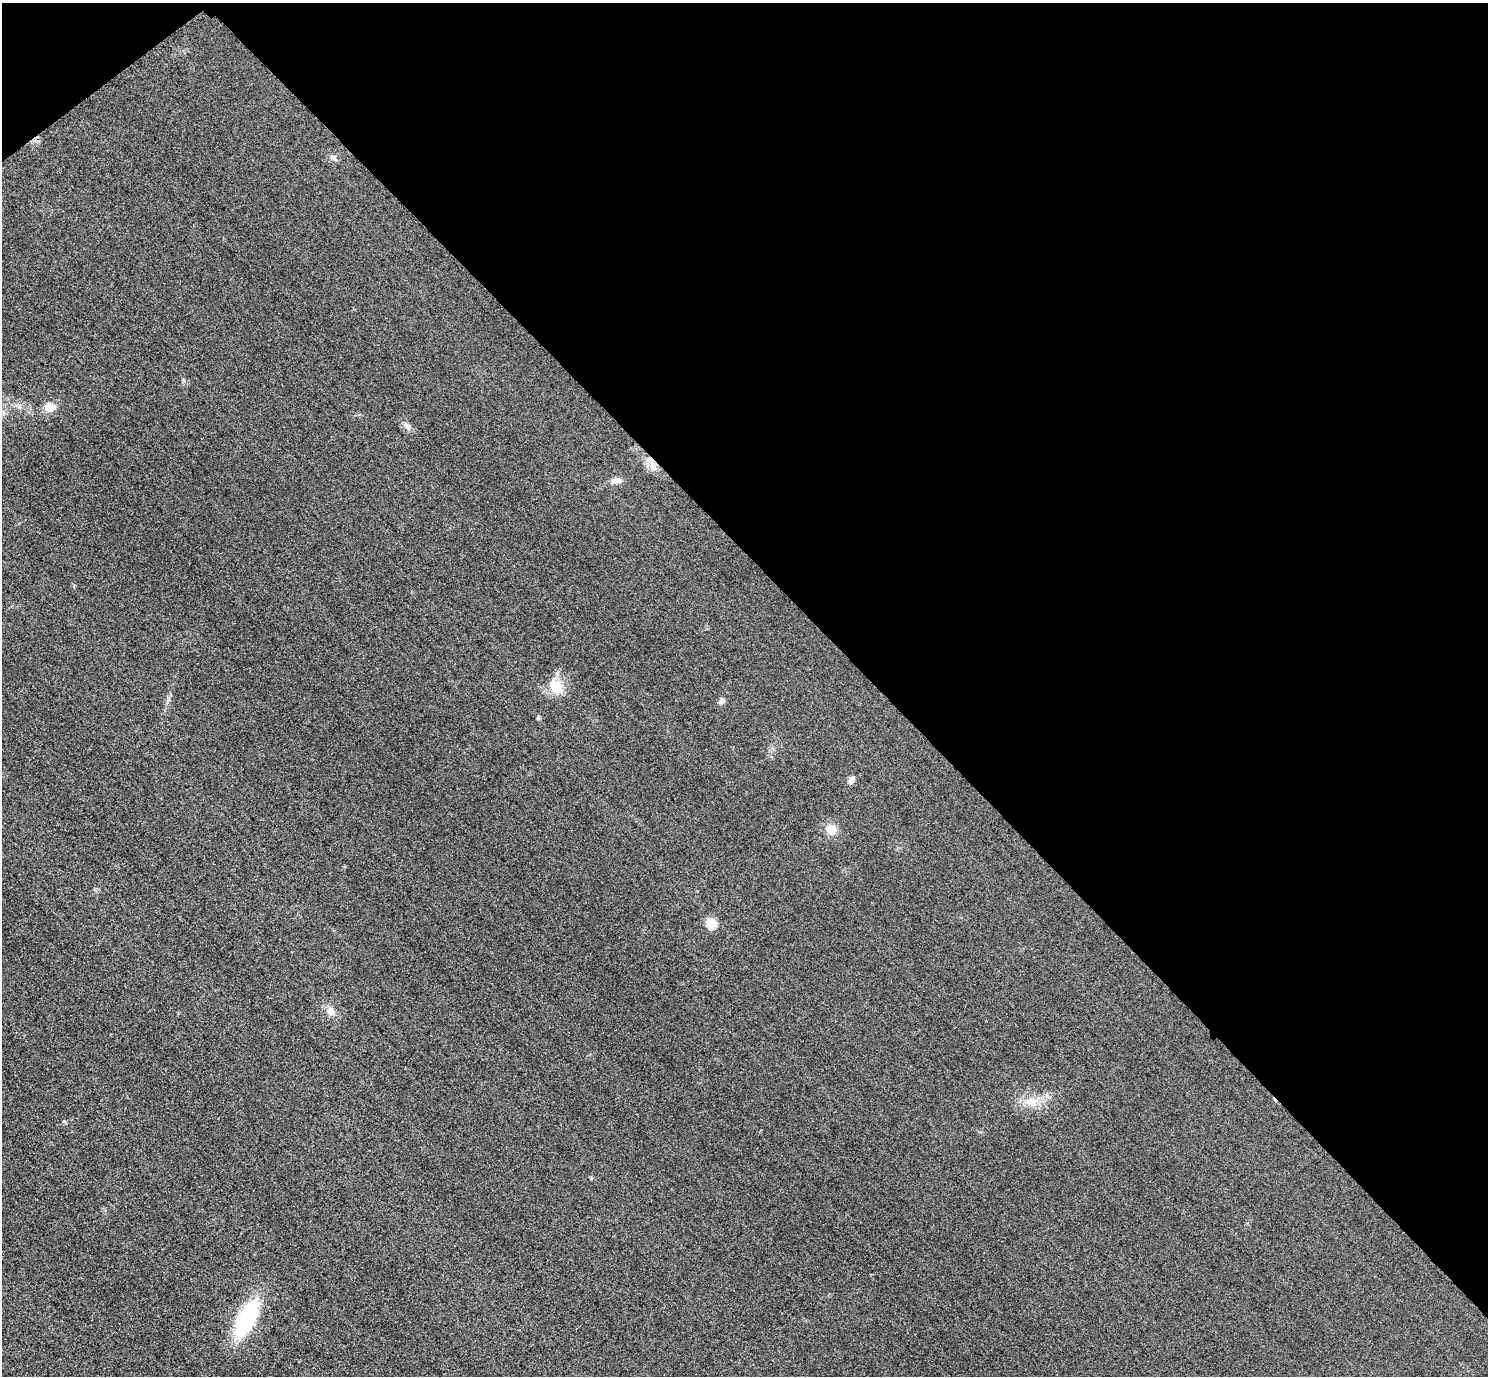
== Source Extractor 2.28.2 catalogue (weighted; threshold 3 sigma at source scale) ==
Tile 3 of 4 x 4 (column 3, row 1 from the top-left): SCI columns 3004-4489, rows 4304-5677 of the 6005 x 6003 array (HDU 1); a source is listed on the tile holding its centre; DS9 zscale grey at full resolution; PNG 1490 x 1378 px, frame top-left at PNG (2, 3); no overlay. Shown black and unused: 42% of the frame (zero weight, under 3 of 4 exposures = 3% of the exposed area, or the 3 px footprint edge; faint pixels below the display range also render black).
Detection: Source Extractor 2.28.2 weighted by HDU 2 'WHT'; one run over the whole footprint, this tile lists its part. Background 0.0531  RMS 0.016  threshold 0.0724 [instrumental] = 3 sigma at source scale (4.5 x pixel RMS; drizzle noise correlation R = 1.50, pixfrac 1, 0.05/0.05 arcsec/px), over >= 5 px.
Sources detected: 13; all 13 listed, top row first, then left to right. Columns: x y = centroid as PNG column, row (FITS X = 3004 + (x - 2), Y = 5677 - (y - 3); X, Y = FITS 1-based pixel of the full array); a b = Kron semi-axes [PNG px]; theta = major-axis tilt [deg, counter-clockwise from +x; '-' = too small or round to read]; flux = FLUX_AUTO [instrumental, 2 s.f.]
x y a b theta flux
333 158 9 7 -38 6
50 407 13 10 2 19
407 425 15 7 -43 7.9
652 464 22 9 -66 18
616 480 13 8 8 10
556 686 22 17 -49 35
721 701 8 6 32 5.3
851 780 11 6 60 6.7
831 829 12 11 - 20
711 923 6 5 - 92
331 1011 11 9 -59 12
1031 1102 22 13 -8 29
246 1319 39 16 63 160
Overlapping masked pixels (flux is a lower limit): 1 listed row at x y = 652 464
Unlisted compact peaks at least as high as the median listed source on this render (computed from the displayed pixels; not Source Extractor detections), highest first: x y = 64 1121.